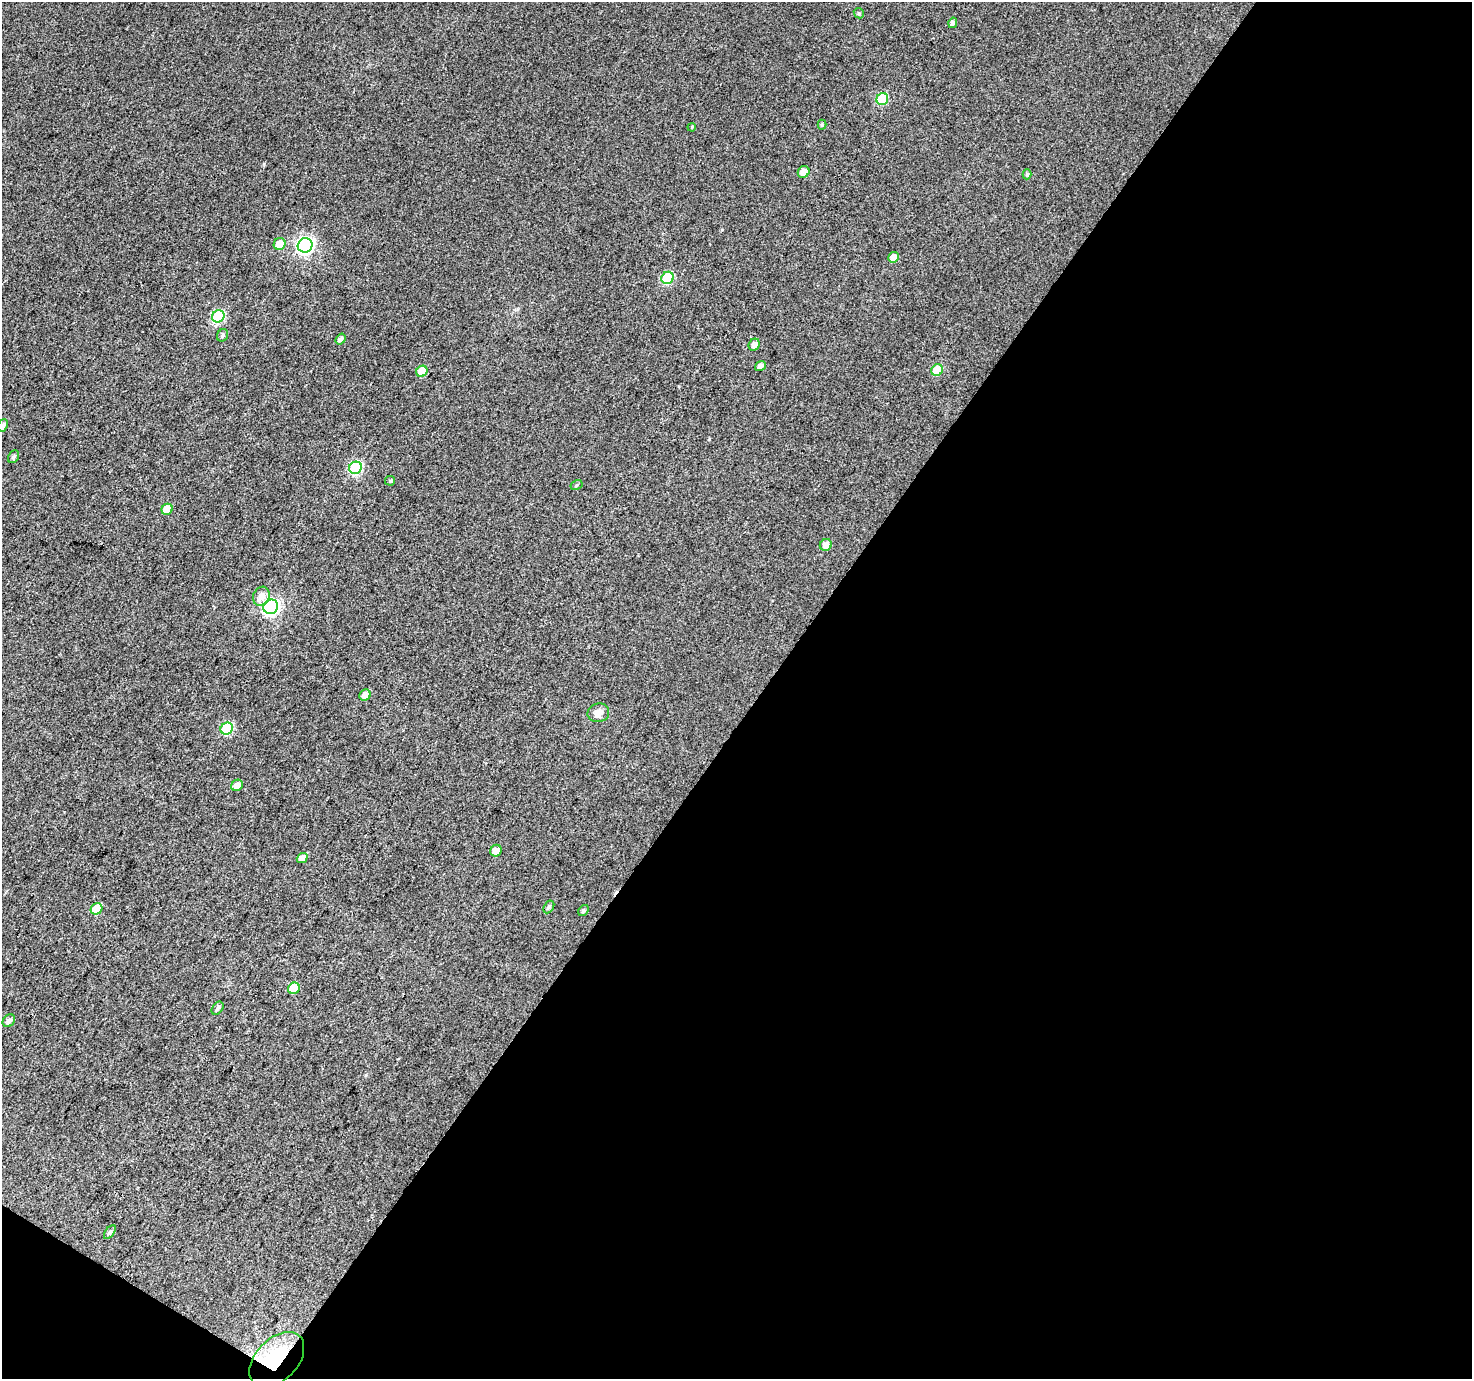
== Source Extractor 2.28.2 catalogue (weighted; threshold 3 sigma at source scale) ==
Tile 4 of 2 x 2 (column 2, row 2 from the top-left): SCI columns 1472-2941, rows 118-1494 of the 2942 x 2970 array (HDU 1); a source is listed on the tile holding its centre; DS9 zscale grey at full resolution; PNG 1474 x 1381 px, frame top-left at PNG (2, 2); each listed source drawn as its Kron ellipse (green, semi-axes under 4 px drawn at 4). Shown black and unused: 49% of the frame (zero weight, under 3 of 4 exposures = <1% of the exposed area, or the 3 px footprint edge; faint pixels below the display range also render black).
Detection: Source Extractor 2.28.2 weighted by HDU 2 'WHT'; one run over the whole footprint, this tile lists its part. Background 0.0404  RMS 0.011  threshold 0.0493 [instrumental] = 3 sigma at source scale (4.5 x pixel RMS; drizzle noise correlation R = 1.50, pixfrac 1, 0.0396/0.0396 arcsec/px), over >= 5 px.
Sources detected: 43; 1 cosmic-ray / hot-pixel residue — neither listed nor drawn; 1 inside a brighter listed object's ellipse — not listed separately; the other 41 listed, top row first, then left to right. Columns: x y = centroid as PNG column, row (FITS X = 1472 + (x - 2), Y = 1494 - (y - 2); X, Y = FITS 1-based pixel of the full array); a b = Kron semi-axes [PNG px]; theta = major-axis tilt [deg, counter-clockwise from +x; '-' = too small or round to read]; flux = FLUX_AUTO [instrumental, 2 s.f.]
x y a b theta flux
859 13 5 4 - 1.5
953 23 5 4 - 3.2
882 99 6 5 - 53
822 125 5 4 - 1.4
692 127 4 3 - 0.92
804 172 6 5 - 8.1
1027 174 5 4 - 1.7
280 244 6 5 - 15
305 245 7 7 - 290
893 257 5 5 - 7.4
668 278 6 6 - 59
218 316 6 5 - 90
223 335 6 5 - 2.4
341 339 6 4 53 3.5
754 345 6 5 - 6.3
760 366 6 4 38 4.8
937 370 6 5 - 31
422 371 6 5 - 19
3 426 6 4 67 3.4
13 457 7 5 57 2.7
355 468 6 6 - 100
390 481 5 5 - 1.5
576 485 6 4 29 1.7
167 509 6 5 - 18
826 545 6 5 - 7.1
261 596 10 8 62 8
271 607 7 7 - 260
365 695 6 5 - 8.3
598 713 11 9 15 6.8
227 729 6 5 - 65
237 785 6 5 - 7
496 851 6 5 - 8.7
302 858 6 5 - 9.2
549 907 7 4 59 2.2
96 909 6 5 - 32
583 910 6 4 50 1.9
294 988 6 5 - 31
218 1008 7 5 52 2.4
9 1021 7 5 47 4.6
110 1232 8 4 54 2.4
277 1360 33 21 46 64
Overlapping masked pixels (flux is a lower limit): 1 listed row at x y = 277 1360
Isophote crosses this tile's border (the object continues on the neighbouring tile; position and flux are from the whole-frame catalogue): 1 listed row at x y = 3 426
Unlisted compact peaks at least as high as the median listed source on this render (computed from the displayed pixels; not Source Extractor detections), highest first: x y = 264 164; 709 439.